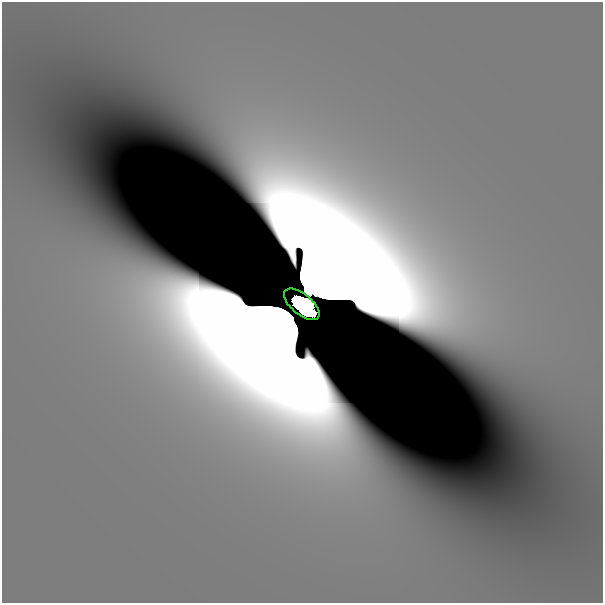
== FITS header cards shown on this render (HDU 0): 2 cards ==
NAXIS1  =                  601
NAXIS2  =                  601

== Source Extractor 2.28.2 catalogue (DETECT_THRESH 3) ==
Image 601 x 601 px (HDU 0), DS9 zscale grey, 1 PNG px = 1 image px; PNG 605 x 605 px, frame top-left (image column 1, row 601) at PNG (2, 2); each listed source drawn as its Kron ellipse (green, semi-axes under 4 px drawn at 4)
Background 2.90e-11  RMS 4.1e-11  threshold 1.24e-10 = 3 sigma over >= 5 px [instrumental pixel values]
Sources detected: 4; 3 with non-positive FLUX_AUTO (blend fragments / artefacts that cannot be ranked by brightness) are neither listed nor drawn; the other 1 listed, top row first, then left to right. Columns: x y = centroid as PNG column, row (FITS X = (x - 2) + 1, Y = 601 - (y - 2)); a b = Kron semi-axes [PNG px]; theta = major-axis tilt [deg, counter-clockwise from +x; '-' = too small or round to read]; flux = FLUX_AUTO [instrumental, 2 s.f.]
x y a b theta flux
302 304 21 10 -40 25
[3 non-positive-flux detections neither listed nor drawn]